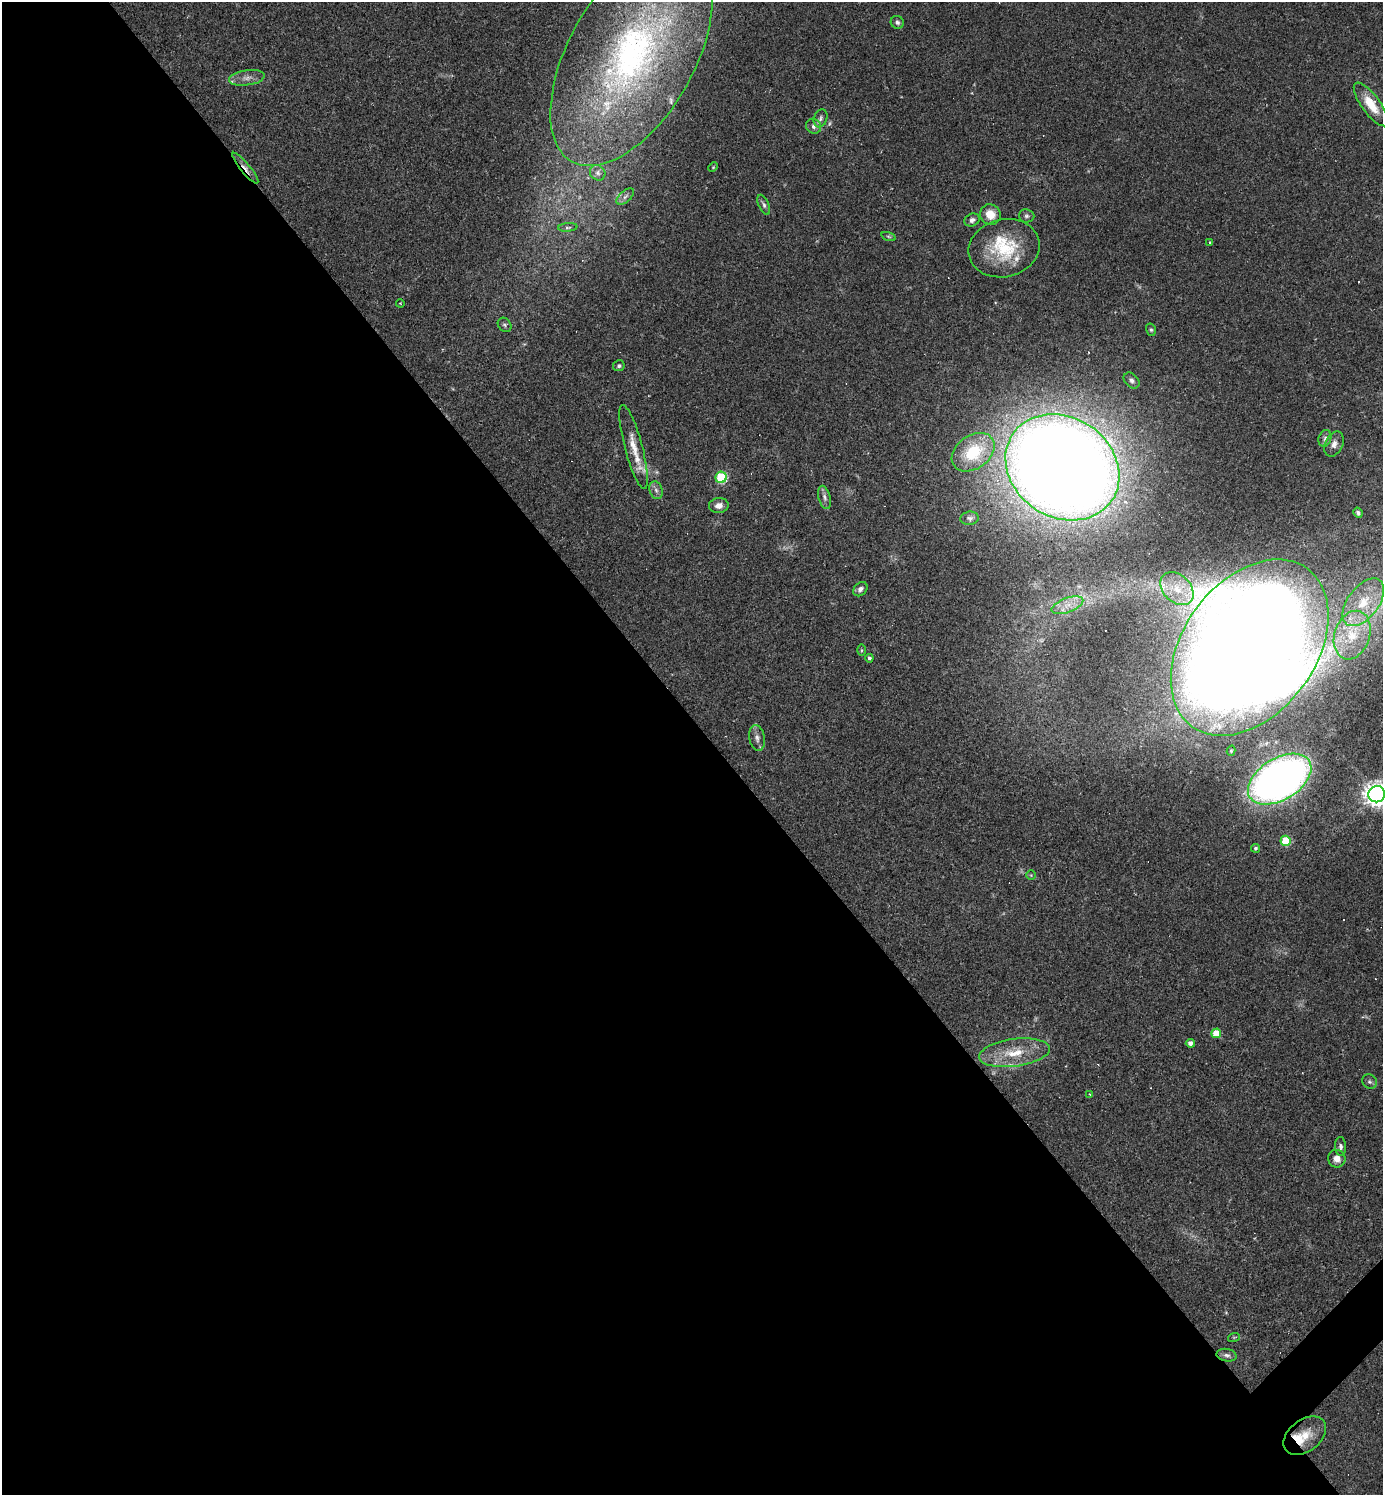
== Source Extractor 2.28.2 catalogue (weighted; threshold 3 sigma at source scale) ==
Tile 9 of 4 x 4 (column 1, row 3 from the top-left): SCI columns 295-1675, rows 1494-2986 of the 5971 x 5973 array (HDU 1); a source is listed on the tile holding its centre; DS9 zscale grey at full resolution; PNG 1385 x 1497 px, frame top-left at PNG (2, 2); each listed source drawn as its Kron ellipse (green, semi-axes under 4 px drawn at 4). Shown black and unused: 52% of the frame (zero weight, under 2 of 3 exposures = <1% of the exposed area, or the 3 px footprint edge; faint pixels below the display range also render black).
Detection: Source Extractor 2.28.2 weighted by HDU 2 'WHT'; one run over the whole footprint, this tile lists its part. Background 0.0626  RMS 0.0058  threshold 0.0261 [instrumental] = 3 sigma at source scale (4.5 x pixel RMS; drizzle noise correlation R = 1.50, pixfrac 1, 0.05/0.05 arcsec/px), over >= 5 px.
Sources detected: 71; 2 too faint to see at this stretch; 1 inside a brighter object's white glare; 3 cosmic-ray / hot-pixel residue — neither listed nor drawn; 6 inside a brighter listed object's ellipse — not listed separately; the other 59 listed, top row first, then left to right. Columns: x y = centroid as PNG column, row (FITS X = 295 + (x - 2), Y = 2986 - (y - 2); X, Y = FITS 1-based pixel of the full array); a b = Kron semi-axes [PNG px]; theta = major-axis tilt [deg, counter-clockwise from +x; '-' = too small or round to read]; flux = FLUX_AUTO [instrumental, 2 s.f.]
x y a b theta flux
897 22 7 6 - 1.8
631 56 122 63 60 240
247 78 18 7 8 4.6
1371 104 26 9 -54 13
820 118 9 6 70 1.8
814 126 8 7 - 2.2
713 167 5 4 - 0.6
245 168 19 5 -51 4
598 173 8 7 - 2
625 197 11 5 42 1.9
764 205 11 5 -65 1.7
990 215 11 10 - 8
1027 216 7 6 - 1.5
972 220 8 6 28 2.1
568 227 10 4 4 1.1
888 236 7 3 -19 0.81
1210 242 4 3 - 0.64
1004 248 36 28 14 35
400 303 4 3 - 0.47
505 325 8 6 -50 1.3
1151 330 6 5 - 0.99
619 366 6 5 - 1.3
1131 380 9 6 -46 1.9
1325 438 8 6 72 2.1
1334 444 13 9 65 3.7
634 447 43 9 -75 11
973 452 23 16 36 25
1062 467 60 50 -34 1700
721 477 6 5 - 51
656 490 9 6 -72 2.1
824 497 12 6 -74 2.3
719 506 10 7 5 3.9
1358 513 5 4 - 1.2
970 518 9 6 6 1.6
860 589 8 6 45 2.1
1177 589 19 13 -44 13
1363 602 27 15 53 20
1067 605 17 7 20 6.1
1352 635 25 17 71 22
1250 647 98 66 54 2300
861 650 6 4 -90 0.65
869 658 4 4 - 1.3
757 738 13 7 -80 3
1231 751 5 4 - 0.95
1280 779 35 21 31 390
1377 794 8 8 - 540
1286 841 5 5 - 23
1255 848 4 4 - 1
1031 875 4 4 - 0.7
1216 1033 5 5 - 14
1190 1043 4 4 - 2.3
1014 1053 36 13 8 19
1370 1082 8 7 - 1.5
1090 1094 4 3 - 0.72
1340 1146 9 5 -86 2
1337 1159 9 8 - 4.7
1234 1337 6 3 18 0.73
1227 1355 10 6 -11 2.1
1305 1436 24 16 38 12
Overlapping masked pixels (flux is a lower limit): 1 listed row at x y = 245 168
Isophote crosses this tile's border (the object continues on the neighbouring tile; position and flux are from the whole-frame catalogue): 2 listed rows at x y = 631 56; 1377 794